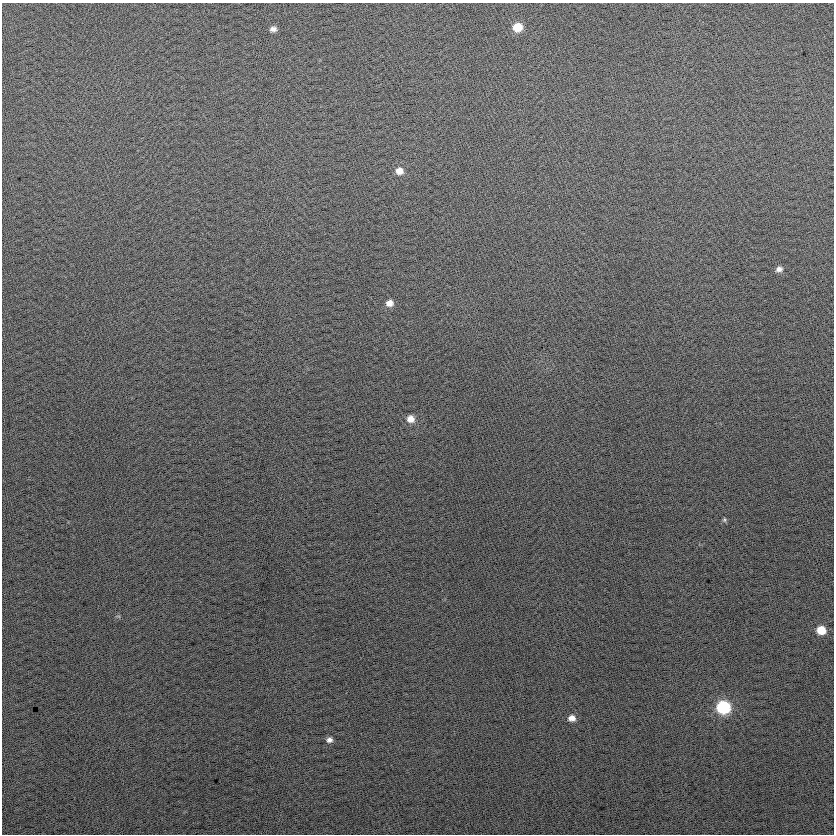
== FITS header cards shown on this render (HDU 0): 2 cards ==
NAXIS1  =                  832
NAXIS2  =                  832

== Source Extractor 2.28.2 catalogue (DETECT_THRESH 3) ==
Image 832 x 832 px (HDU 0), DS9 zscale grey, 1 PNG px = 1 image px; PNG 836 x 836 px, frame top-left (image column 1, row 832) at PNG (2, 3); no overlay
Background 27.1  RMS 14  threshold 43.1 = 3 sigma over >= 5 px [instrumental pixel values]
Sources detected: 11; all 11 listed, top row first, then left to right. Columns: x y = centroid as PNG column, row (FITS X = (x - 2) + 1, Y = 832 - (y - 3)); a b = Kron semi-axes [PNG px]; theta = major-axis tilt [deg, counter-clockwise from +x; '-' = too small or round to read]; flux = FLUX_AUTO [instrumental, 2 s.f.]
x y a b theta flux
518 27 8 7 - 20000
273 29 7 6 - 4300
399 171 8 7 - 8600
779 269 8 6 11 4200
389 303 8 7 - 6700
410 419 8 7 - 8000
724 520 6 5 - 1500
821 630 8 7 - 18000
723 707 8 8 - 91000
572 718 8 7 - 6500
329 740 7 6 - 3900